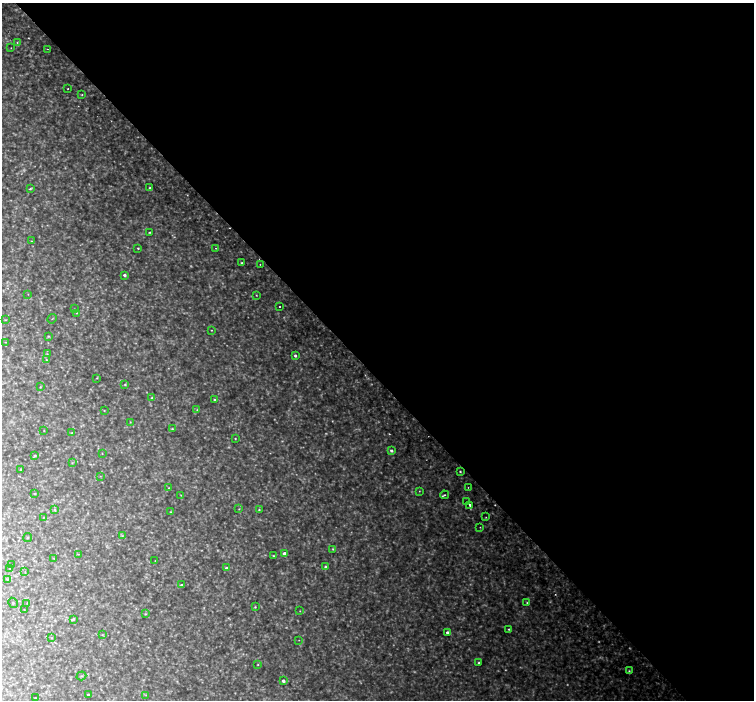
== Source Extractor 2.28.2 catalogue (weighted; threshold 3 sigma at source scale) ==
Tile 8 of 4 x 4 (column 4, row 2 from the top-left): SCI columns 4587-6090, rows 3033-4427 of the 6169 x 6128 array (HDU 1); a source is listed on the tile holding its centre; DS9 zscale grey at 2 x 2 block average (1 PNG px = mean of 2 x 2 image px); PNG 756 x 702 px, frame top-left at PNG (2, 3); each listed source drawn as its Kron ellipse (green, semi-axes under 4 px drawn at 4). Shown black and unused: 54% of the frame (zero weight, under 2 of 3 exposures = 5% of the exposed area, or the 3 px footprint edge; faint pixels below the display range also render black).
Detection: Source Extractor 2.28.2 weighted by HDU 2 'WHT'; one run over the whole footprint, this tile lists its part. Background 0.0712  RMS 0.0081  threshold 0.0365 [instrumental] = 3 sigma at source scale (4.5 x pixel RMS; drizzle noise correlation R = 1.50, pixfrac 1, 0.0396/0.0396 arcsec/px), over >= 5 px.
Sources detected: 136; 34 too faint to see at this stretch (2 x 2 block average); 5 cosmic-ray / hot-pixel residue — neither listed nor drawn; the other 97 listed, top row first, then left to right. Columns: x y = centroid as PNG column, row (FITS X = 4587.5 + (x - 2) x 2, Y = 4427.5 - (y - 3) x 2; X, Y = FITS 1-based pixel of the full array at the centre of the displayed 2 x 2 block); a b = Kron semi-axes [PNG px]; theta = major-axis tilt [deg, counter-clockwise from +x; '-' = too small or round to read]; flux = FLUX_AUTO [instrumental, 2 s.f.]
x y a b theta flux
17 43 2 2 - 1.3
11 48 2 2 - 0.61
47 49 2 2 - 1.7
68 89 2 2 - 0.9
82 95 2 2 - 1.2
150 188 3 2 - 3.5
30 189 3 2 - 2.1
150 232 3 2 - 1.7
32 241 3 2 - 0.86
138 248 2 2 - 1.5
215 248 2 2 - 1.3
241 263 2 2 - 1.9
260 264 2 2 - 1.2
124 275 2 2 - 4.1
28 294 3 2 - 0.66
256 295 2 2 - 1
279 307 2 2 - 1.6
74 309 3 2 - 0.99
77 313 3 2 - 0.78
52 319 5 2 - 1.1
5 320 3 2 - 0.92
211 330 2 2 - 0.95
48 336 3 3 - 1.5
5 342 3 2 - 0.56
47 354 2 2 - 0.67
295 356 3 3 - 3.8
46 360 3 2 - 1.4
97 378 3 2 - 1.2
125 385 4 3 - 1.8
40 387 3 3 - 1.2
152 398 3 2 - 1.9
214 400 3 2 - 2
104 410 3 2 - 1
197 410 4 3 - 1.8
130 422 3 2 - 1.2
172 429 3 3 - 1.8
44 431 2 2 - 0.83
72 433 3 2 - 1.3
235 438 2 2 - 1.3
391 451 4 3 - 4.5
102 454 2 2 - 0.71
35 456 3 2 - 2.2
72 463 3 2 - 1.3
20 469 3 2 - 0.94
460 471 2 2 - 1.6
100 476 3 2 - 0.83
468 487 2 2 - 0.94
169 488 3 2 - 1.2
419 491 3 2 - 0.93
34 494 2 2 - 1.5
181 495 2 2 - 0.69
444 495 4 3 - 2.4
467 501 2 2 - 1.1
470 505 3 2 - 4.4
239 509 3 2 - 1.1
55 510 4 3 - 1.9
259 510 3 3 - 1.8
171 512 2 2 - 0.93
486 517 2 2 - 1.1
43 518 3 2 - 0.84
480 527 3 2 - 0.75
122 536 4 3 - 1.9
28 537 4 2 - 1.1
333 549 3 3 - 1.5
284 553 3 3 - 5.6
78 554 3 2 - 1
273 556 2 2 - 1.2
54 558 3 3 - 1.2
155 561 3 2 - 0.85
11 565 3 2 - 0.77
325 567 3 3 - 2.4
10 568 2 2 - 0.7
226 568 3 3 - 3.5
25 572 2 2 - 0.68
7 579 2 2 - 0.81
182 585 2 2 - 3.3
13 603 5 2 - 1.1
27 603 3 2 - 0.92
527 603 3 3 - 2
255 607 3 3 - 1.7
24 609 2 2 - 0.56
300 611 2 2 - 0.81
145 614 4 2 - 1.2
73 619 4 3 - 2.6
509 629 3 3 - 1.8
447 632 3 3 - 4.5
102 635 3 2 - 0.93
52 638 2 2 - 0.81
299 640 2 2 - 0.63
479 663 2 2 - 2.3
258 664 3 3 - 1.4
629 671 4 3 - 2.1
81 676 5 2 - 1.4
283 681 3 3 - 5.6
88 694 3 2 - 2.4
146 695 3 2 - 0.9
35 698 2 2 - 0.86